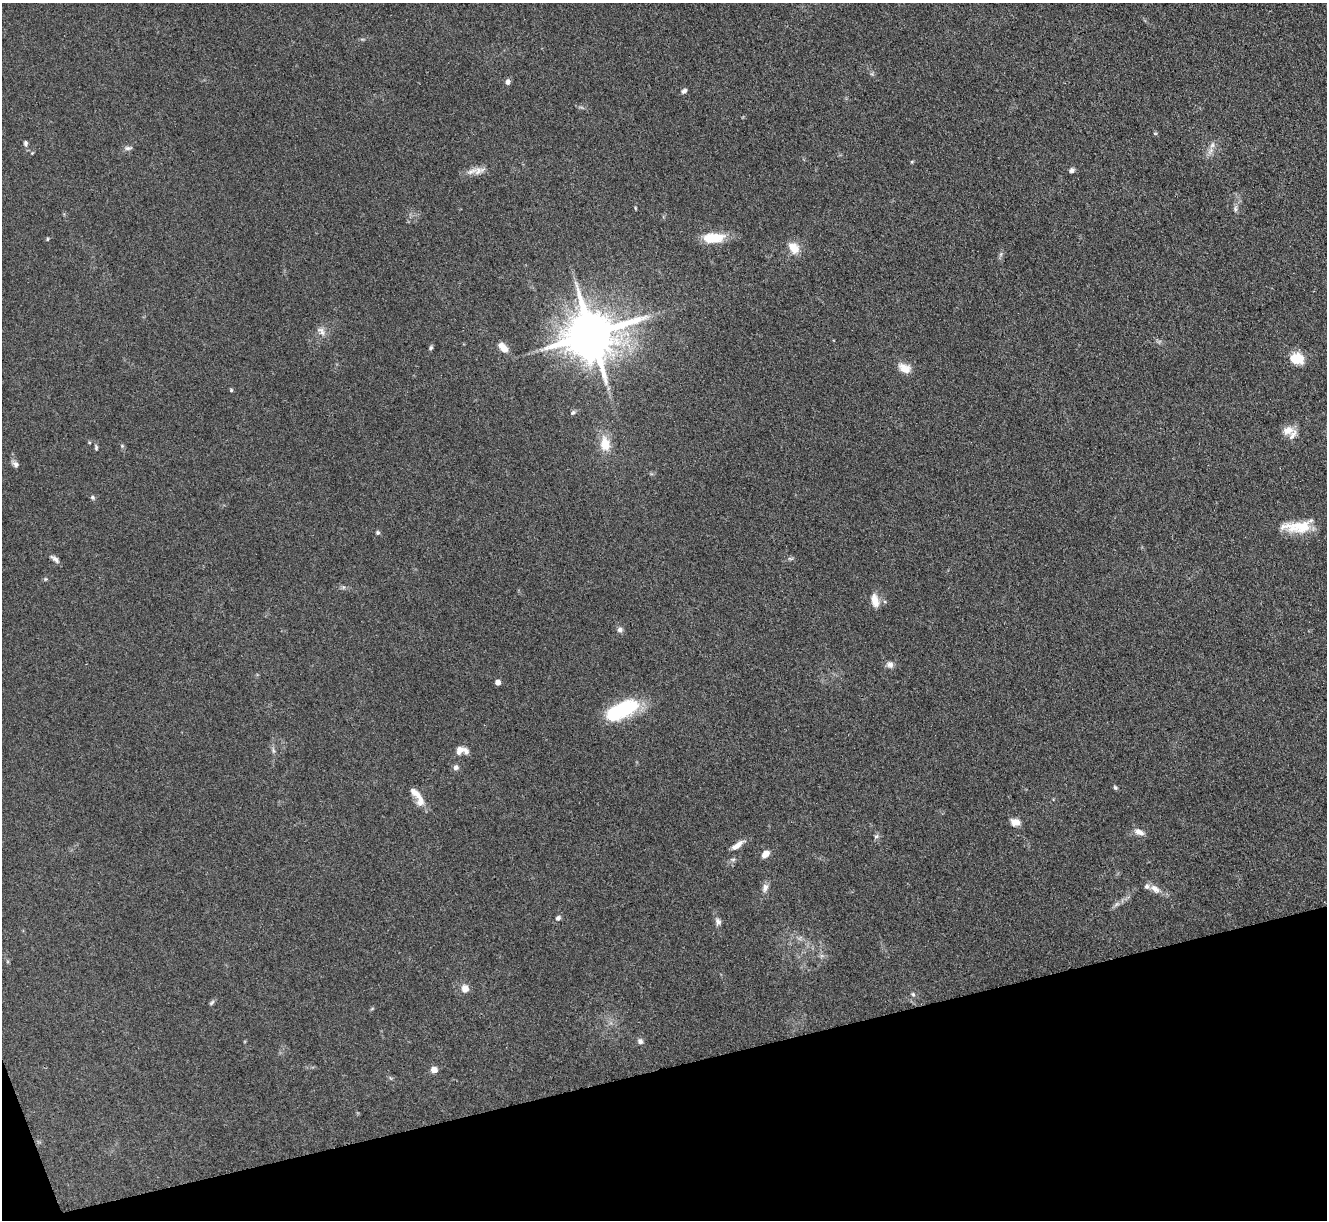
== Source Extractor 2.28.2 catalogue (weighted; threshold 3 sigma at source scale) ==
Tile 14 of 4 x 4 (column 2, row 4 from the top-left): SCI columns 1334-2658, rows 276-1493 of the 5316 x 5299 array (HDU 1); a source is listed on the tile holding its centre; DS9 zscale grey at full resolution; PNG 1329 x 1222 px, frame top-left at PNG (2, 3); no overlay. Shown black and unused: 13% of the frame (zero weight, under 3 of 4 exposures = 1% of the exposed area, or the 3 px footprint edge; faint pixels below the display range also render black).
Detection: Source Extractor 2.28.2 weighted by HDU 2 'WHT'; one run over the whole footprint, this tile lists its part. Background 0.111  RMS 0.0067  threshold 0.0302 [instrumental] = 3 sigma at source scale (4.5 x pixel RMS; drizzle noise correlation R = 1.50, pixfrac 1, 0.05/0.05 arcsec/px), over >= 5 px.
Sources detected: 65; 5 inside a brighter listed object's ellipse — not listed separately; the other 60 listed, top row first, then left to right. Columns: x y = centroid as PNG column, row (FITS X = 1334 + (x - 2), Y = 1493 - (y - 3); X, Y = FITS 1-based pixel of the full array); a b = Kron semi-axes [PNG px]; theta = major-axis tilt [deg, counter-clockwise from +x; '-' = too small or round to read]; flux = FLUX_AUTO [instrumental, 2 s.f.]
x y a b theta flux
508 82 6 5 - 2.7
684 91 7 5 31 1.7
1155 133 6 3 0 0.66
25 143 6 5 - 1.4
1212 145 9 6 60 2.8
128 148 12 5 4 2
912 161 5 3 - 0.66
479 170 19 8 21 5.8
1072 170 6 5 - 2.1
635 208 5 3 - 0.62
1235 209 9 5 89 1.9
714 238 24 11 4 18
47 239 5 3 - 0.7
794 248 17 12 -47 8.6
1001 254 7 4 71 1.3
321 331 14 9 -46 4
591 334 15 13 20 3800
431 347 6 5 - 1.2
503 348 14 8 -51 6.7
1297 358 15 11 -7 15
904 368 17 11 -26 7.2
231 390 5 5 - 0.86
573 413 8 5 36 1.3
1288 430 15 10 21 7.1
605 444 18 12 -83 13
122 446 5 5 - 0.95
96 447 8 4 -85 1.2
15 464 9 7 -57 2.4
93 498 6 5 - 1.3
1298 527 38 13 3 20
378 532 5 5 - 1.2
790 558 9 4 0 1.3
55 559 13 5 -41 2.5
45 579 6 5 - 0.86
875 601 17 9 -76 7.1
620 630 7 7 - 2.3
890 664 9 8 - 3
498 683 5 4 - 5.2
621 710 37 15 25 50
460 750 10 8 65 4.3
273 751 9 4 -81 1.5
456 767 7 7 - 2.2
1115 788 6 5 - 1.1
421 800 17 11 76 6.2
1015 822 11 8 -9 5.1
1139 832 14 8 -22 4.2
876 836 7 6 - 1.6
737 845 19 7 35 5
765 854 9 6 48 5.7
733 859 8 4 -7 1.3
765 888 12 8 71 3.4
1155 889 16 9 -38 5.2
1117 904 9 6 36 2.2
558 918 6 6 - 1.9
718 922 10 7 -72 2.4
465 988 9 8 - 5.1
913 994 6 5 - 1.1
212 1002 10 4 45 1.3
640 1041 7 6 - 2.3
434 1070 6 6 - 5.5